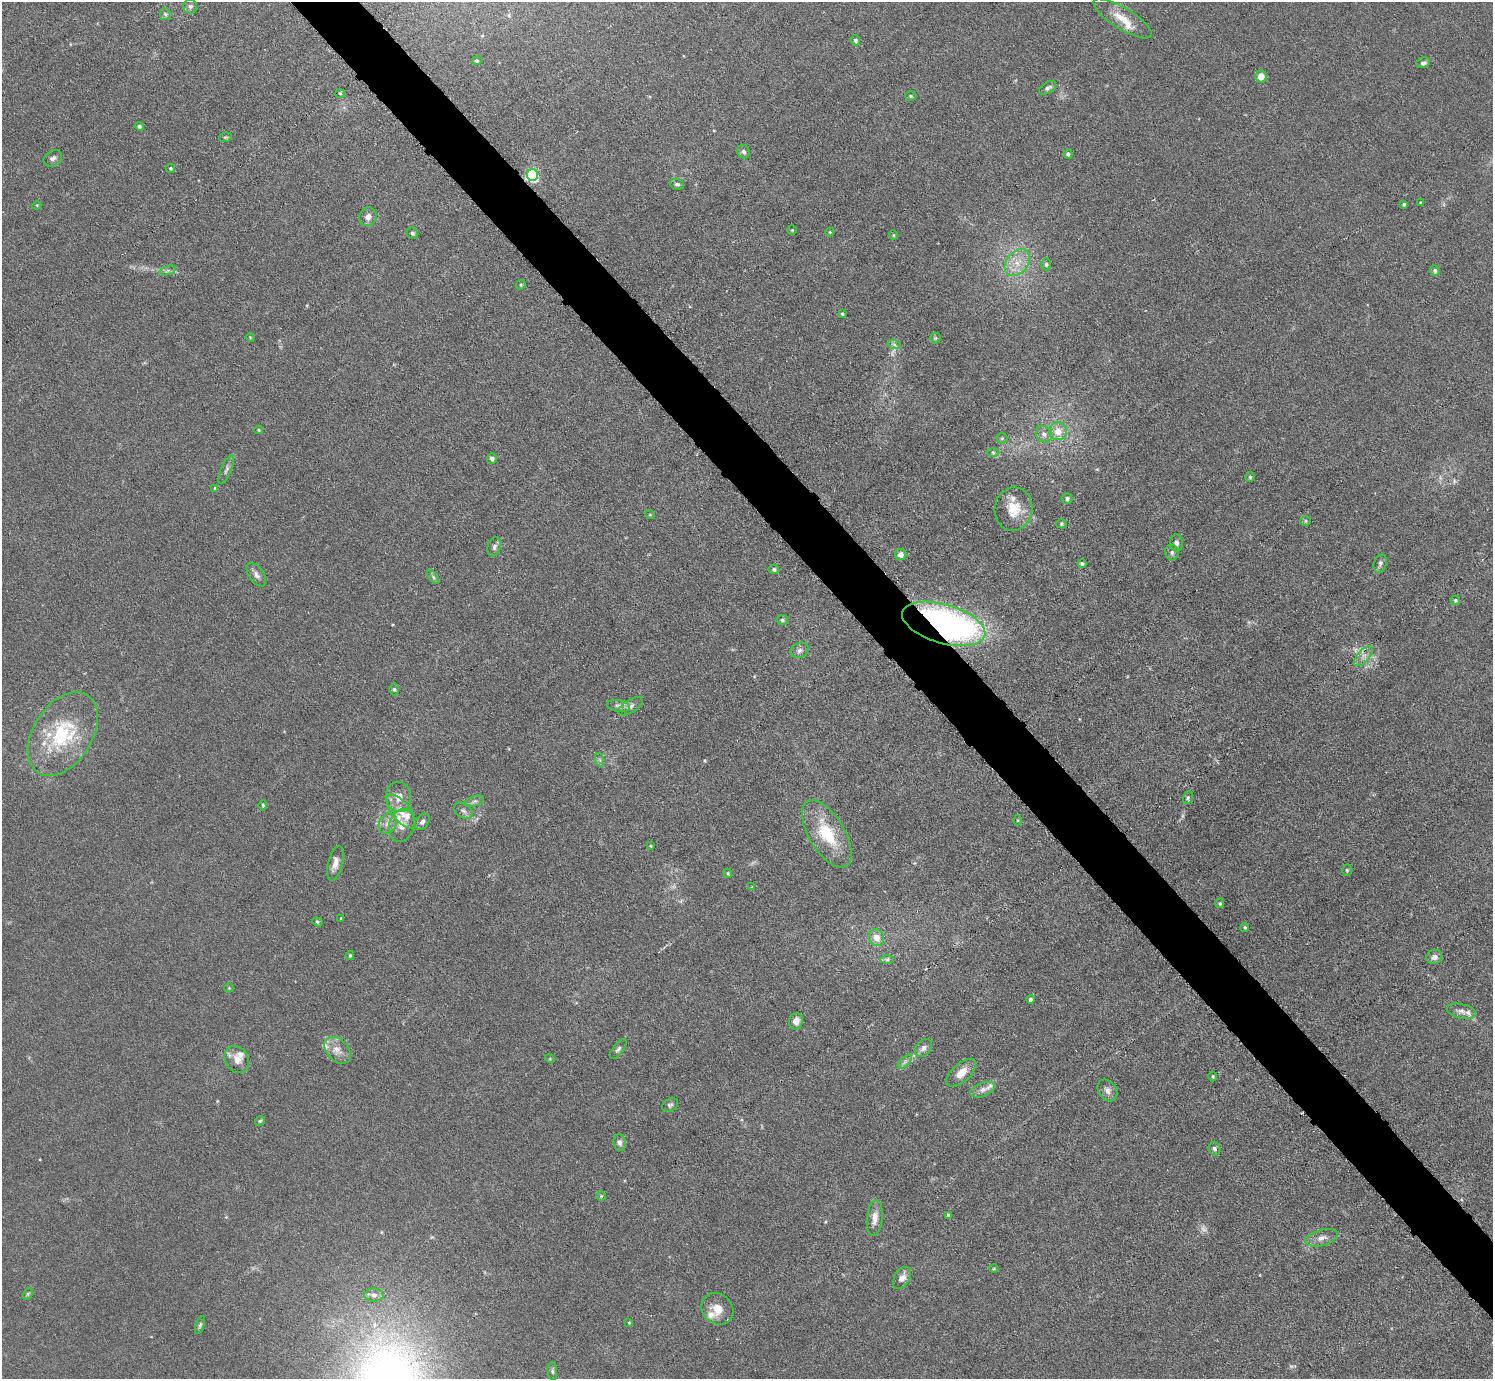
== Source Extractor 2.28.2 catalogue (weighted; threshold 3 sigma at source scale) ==
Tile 6 of 4 x 4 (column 2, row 2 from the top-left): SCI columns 1596-3086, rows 2912-4288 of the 6126 x 6131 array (HDU 1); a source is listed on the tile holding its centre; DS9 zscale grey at full resolution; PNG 1495 x 1381 px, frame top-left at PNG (2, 2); each listed source drawn as its Kron ellipse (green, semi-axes under 4 px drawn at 4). Shown black and unused: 4% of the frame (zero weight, under 3 of 6 exposures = <1% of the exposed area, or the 3 px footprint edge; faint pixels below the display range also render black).
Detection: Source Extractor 2.28.2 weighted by HDU 2 'WHT'; one run over the whole footprint, this tile lists its part. Background 0.0396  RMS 0.004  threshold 0.0164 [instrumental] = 3 sigma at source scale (4.09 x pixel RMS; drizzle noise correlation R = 1.36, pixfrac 0.8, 0.05/0.05 arcsec/px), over >= 5 px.
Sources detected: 135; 2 too faint to see at this stretch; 1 cosmic-ray / hot-pixel residue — neither listed nor drawn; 10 inside a brighter listed object's ellipse — not listed separately; the other 122 listed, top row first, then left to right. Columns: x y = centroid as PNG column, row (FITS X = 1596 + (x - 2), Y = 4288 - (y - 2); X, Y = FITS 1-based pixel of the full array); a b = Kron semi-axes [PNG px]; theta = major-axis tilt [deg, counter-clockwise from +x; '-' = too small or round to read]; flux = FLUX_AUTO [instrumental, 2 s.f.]
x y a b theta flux
190 6 7 7 - 1.1
165 14 6 5 - 0.77
1123 18 33 10 -32 6.5
855 40 5 4 - 0.93
477 61 4 4 - 0.75
1423 63 7 5 19 1
1261 76 6 5 - 4.1
1048 88 9 5 31 1.2
340 93 5 3 - 0.44
911 96 5 4 - 0.5
139 126 4 4 - 0.92
225 137 6 4 18 0.53
743 152 7 6 - 1.1
1068 154 4 4 - 1
53 158 10 7 32 1.3
170 168 4 4 - 0.45
532 175 6 5 - 55
677 184 7 5 -16 0.79
1420 203 4 3 - 0.34
1404 204 4 3 - 0.58
37 205 4 3 - 0.33
368 217 9 8 - 2
792 230 5 4 - 0.39
830 232 4 4 - 0.31
412 233 6 5 - 0.91
893 235 5 4 - 0.44
1017 263 15 10 49 5.4
1046 264 6 4 -89 0.73
168 270 8 3 19 0.75
1435 271 5 4 - 0.8
521 285 5 4 - 0.51
842 314 3 3 - 0.5
250 337 4 3 - 0.31
935 338 5 5 - 0.55
894 344 7 4 -20 0.84
259 430 4 4 - 0.39
1058 431 9 9 - 4.2
1044 434 9 7 -46 1.8
1002 438 5 5 - 0.56
993 452 6 4 -2 0.63
492 459 5 4 - 1.4
226 470 15 5 67 1.4
1250 477 4 4 - 0.57
215 488 4 4 - 0.52
1067 499 5 5 - 0.87
1014 509 22 19 82 8.4
650 515 5 3 - 0.32
1306 521 5 4 - 0.47
1061 524 5 4 - 0.5
1176 543 8 6 -86 1.4
494 547 10 6 75 1.2
1172 552 8 6 -81 1.1
901 555 6 5 - 2
1082 564 4 4 - 0.88
1380 564 9 6 67 1.1
774 569 5 5 - 0.82
256 575 13 7 -54 1.8
433 577 8 4 -54 0.77
1455 600 5 5 - 0.54
782 620 5 5 - 0.8
944 624 43 19 -16 160
800 650 9 7 27 1.4
1363 656 12 6 49 2.1
394 689 6 5 - 0.69
618 706 11 5 -10 1.4
630 706 14 6 32 1.6
63 734 46 29 57 29
600 760 7 4 -71 0.74
398 797 15 12 -81 3.9
1188 798 6 5 - 0.66
474 801 10 5 19 1.1
263 805 5 4 - 0.7
463 811 10 7 -34 1.4
401 812 20 9 -51 5
1017 820 5 3 - 0.38
422 822 9 6 56 1.3
388 823 10 8 64 2.3
402 826 17 12 74 4.3
827 834 38 17 -59 17
650 846 4 4 - 0.34
335 863 18 7 75 3
1347 870 6 4 -86 0.53
728 873 4 3 - 0.43
752 887 4 2 - 0.26
1220 903 5 4 - 0.56
341 918 3 2 - 0.34
317 922 5 4 - 0.54
1245 927 4 4 - 0.57
876 938 8 7 - 3.7
350 955 4 3 - 0.53
1434 957 8 7 - 1.9
887 959 7 4 1 0.92
229 988 5 4 - 0.41
1030 999 4 4 - 0.92
1461 1011 15 7 -13 2.2
796 1021 8 7 - 3.2
923 1048 10 7 49 1.6
618 1049 12 5 53 1
337 1050 15 10 -46 3.7
237 1059 14 11 -57 3.6
550 1059 5 3 - 0.3
905 1062 9 3 45 0.86
961 1073 18 9 43 4.6
1213 1076 5 4 - 0.5
983 1090 13 6 21 2
1107 1090 12 8 -54 2
670 1105 9 6 32 0.89
260 1121 5 4 - 0.51
620 1143 8 6 -82 1.3
1214 1149 7 5 -63 0.96
601 1196 5 4 - 0.45
948 1216 4 3 - 1.2
875 1218 18 7 84 3.6
1322 1238 16 8 15 2.5
994 1269 5 3 - 0.37
902 1278 12 7 57 2.9
28 1294 6 4 60 0.55
374 1295 10 6 -1 1.5
718 1309 17 14 -43 5.5
629 1323 3 3 - 0.41
200 1325 9 4 70 0.7
552 1371 9 5 -83 0.85
Overlapping masked pixels (flux is a lower limit): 3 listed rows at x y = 532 175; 944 624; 1363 656